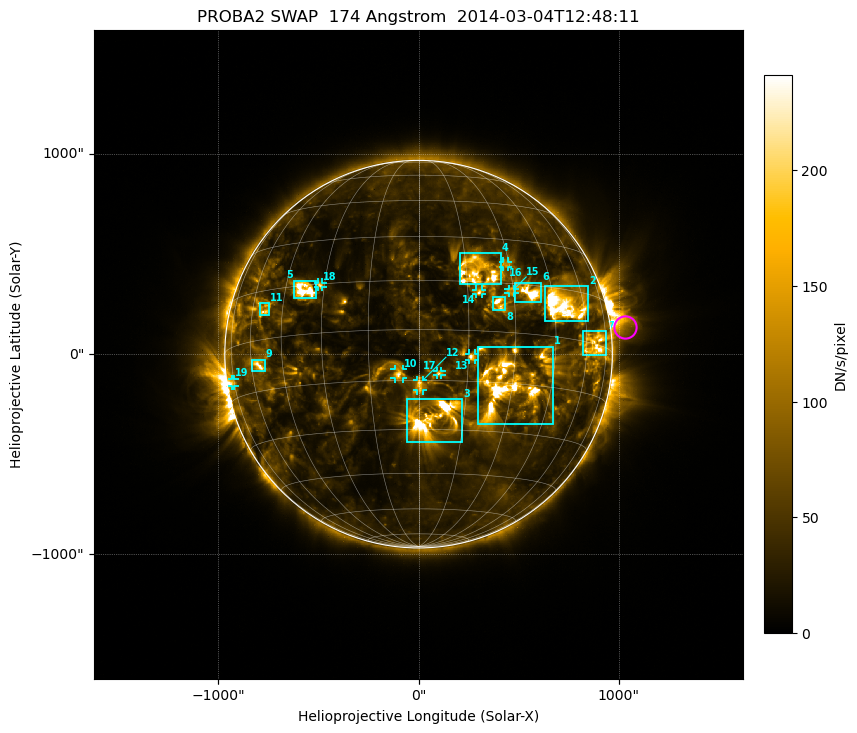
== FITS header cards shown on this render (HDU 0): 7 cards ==
TELESCOP= 'PROBA2  '           / satellite name
INSTRUME= 'SWAP    '           / instrument name
WAVELNTH=                  174 / [Angstrom] bandpass peak response
DATE-OBS= '2014-03-04T12:48:11.314' / UTC time of observation
CTYPE1  = 'HPLN-TAN'           / WCS axis X
CTYPE2  = 'HPLT-TAN'           / WCS axis Y
BUNIT   = 'DN/s/pixel'         / unit of physical value

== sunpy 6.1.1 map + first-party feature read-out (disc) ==
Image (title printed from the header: PROBA2 SWAP  174 Angstrom  2014-03-04T12:48:11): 1024 x 1024 px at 3.16 arcsec/px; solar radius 967 arcsec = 306 px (full disc in frame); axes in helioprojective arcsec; data unit DN/s/pixel (BUNIT, on the colour bar)
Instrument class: DISC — disc imager (sunpy class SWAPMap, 174 A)
Bright regions (active regions / flare kernels): reference = the median radial profile (limb darkening/brightening removed); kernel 9 px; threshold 5 sigma = 89.2 DN/s/pixel over a disc level ~34.2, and >= 1.15x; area >= 9 px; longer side >= 7 px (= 22 arcsec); searched inside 0.97 R_sun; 19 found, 19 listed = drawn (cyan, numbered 1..; 9 of them under ~43 arcsec drawn as corner ticks so the feature stays visible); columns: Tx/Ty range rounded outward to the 10 arcsec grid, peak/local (2 s.f.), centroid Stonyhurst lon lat
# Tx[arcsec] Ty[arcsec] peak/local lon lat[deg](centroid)
1 290..670 -350..40 8.5 +28 -15
2 630..850 160..340 12 +49 +10
3 -60..220 -440..-220 10 +5 -26
4 200..410 350..510 8.6 +18 +19
5 -630..-510 270..370 10 -37 +14
6 480..620 260..360 11 +36 +13
7 820..940 -10..120 5.3 +66 +0
8 370..440 210..290 5.8 +25 +9
9 -840..-770 -90..-30 5.9 -56 -7
10 -120..-80 -120..-70 5 -6 -13
11 -800..-740 190..260 4.8 -53 +9
12 -10..30 -180..-130 4.2 +0 -16
13 250..280 -30..10 4.9 +16 -8
14 280..320 300..330 4 +19 +12
15 450..480 300..330 4.1 +29 +13
16 420..450 430..470 4.4 +29 +21
17 90..120 -110..-80 3.9 +6 -13
18 -500..-480 330..360 4.5 -32 +15
19 -930..-920 -160..-120 3.3 -76 -10
Off-limb structures (1.02-1.3 R_sun): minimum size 162 px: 2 found; the strongest spans PA ~245..320 deg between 1.02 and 1.3 R_sun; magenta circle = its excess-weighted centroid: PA ~275 deg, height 1.07 R_sun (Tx ~1030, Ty ~130 arcsec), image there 3.8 x the reference